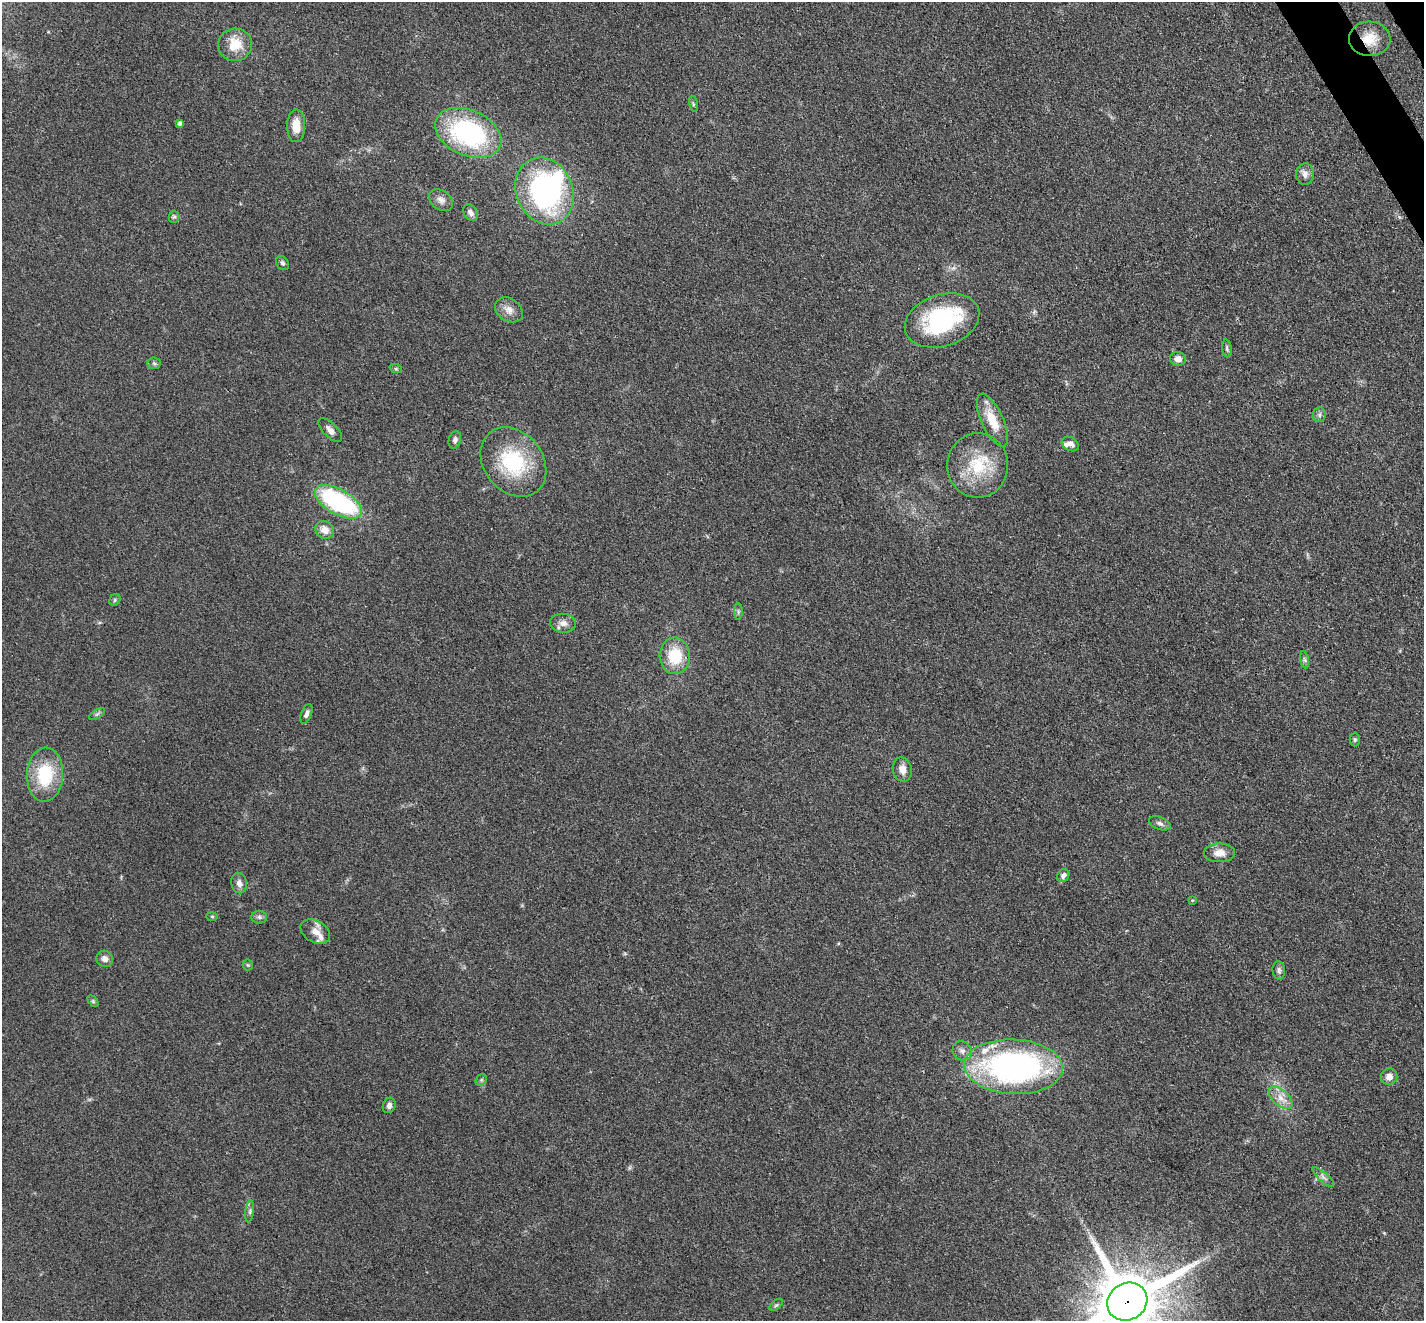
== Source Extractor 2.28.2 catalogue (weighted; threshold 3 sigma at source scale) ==
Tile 10 of 4 x 4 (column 2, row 3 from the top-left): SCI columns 1504-2925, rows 1653-2971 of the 5851 x 5809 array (HDU 1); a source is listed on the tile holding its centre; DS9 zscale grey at full resolution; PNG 1426 x 1323 px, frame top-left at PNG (2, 2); each listed source drawn as its Kron ellipse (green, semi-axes under 4 px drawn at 4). Shown black and unused: <1% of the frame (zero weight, under 3 of 4 exposures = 7% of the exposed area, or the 3 px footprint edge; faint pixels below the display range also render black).
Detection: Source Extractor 2.28.2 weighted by HDU 2 'WHT'; one run over the whole footprint, this tile lists its part. Background 0.0899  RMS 0.0078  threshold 0.035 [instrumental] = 3 sigma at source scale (4.5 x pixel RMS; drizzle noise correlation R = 1.50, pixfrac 1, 0.05/0.05 arcsec/px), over >= 5 px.
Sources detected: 64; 1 inside a brighter object's white glare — neither listed nor drawn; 4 inside a brighter listed object's ellipse — not listed separately; the other 59 listed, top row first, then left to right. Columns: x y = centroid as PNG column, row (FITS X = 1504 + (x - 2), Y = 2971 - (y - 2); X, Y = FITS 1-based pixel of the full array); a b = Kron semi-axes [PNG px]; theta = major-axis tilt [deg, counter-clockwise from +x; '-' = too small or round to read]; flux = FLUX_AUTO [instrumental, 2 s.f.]
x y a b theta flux
1370 39 21 17 -2 16
235 45 17 16 - 17
693 104 8 3 -78 1.2
180 123 4 4 - 2.1
296 126 16 9 90 11
468 133 35 22 -23 110
1305 174 11 9 85 4.3
545 191 34 28 -67 160
441 200 13 9 -37 4.4
470 213 9 6 -54 3.4
174 217 6 5 - 1.4
282 263 7 6 - 1.6
509 310 15 11 -34 6.4
942 320 38 26 19 87
1227 348 9 5 -83 1.6
1178 359 8 7 - 4.7
154 363 6 6 - 1.6
396 369 6 4 -18 1.1
1319 415 7 6 - 2.1
992 420 29 11 -65 18
330 430 15 7 -45 4.5
455 440 9 6 74 2.4
1070 444 9 6 -30 3.5
513 462 38 29 -51 57
978 465 32 30 87 38
338 502 26 12 -30 100
325 530 10 8 -34 7
115 600 6 5 - 1.2
738 612 8 4 89 1.5
563 623 13 9 -5 5.1
675 656 18 15 -86 27
1304 660 8 4 -81 1.6
97 714 9 3 32 1.4
306 714 10 5 69 2.9
1355 740 7 5 89 1.3
902 770 12 9 -77 6.1
45 775 27 18 87 39
1160 823 11 6 -21 2.5
1219 853 15 9 1 7.3
1063 876 7 5 56 2.8
239 883 10 7 -77 3.9
1192 900 3 3 - 0.85
212 916 6 4 -2 0.86
259 917 8 6 -3 2
315 931 16 10 -30 7.1
105 959 8 8 - 4.1
248 965 5 5 - 0.97
1279 970 9 6 -85 2.1
93 1001 6 4 -46 1
962 1051 10 9 - 3.6
1014 1067 49 27 -3 240
1389 1076 8 8 - 5.4
481 1080 6 5 - 1.3
1281 1098 14 8 -41 7
389 1105 8 6 71 2.8
1323 1177 13 5 -41 2.9
250 1211 11 4 82 1.8
1127 1302 21 18 32 7200
776 1305 8 4 36 1.4
Overlapping masked pixels (flux is a lower limit): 2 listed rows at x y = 1370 39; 1127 1302
Isophote crosses this tile's border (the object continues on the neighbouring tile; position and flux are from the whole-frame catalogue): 1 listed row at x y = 1127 1302